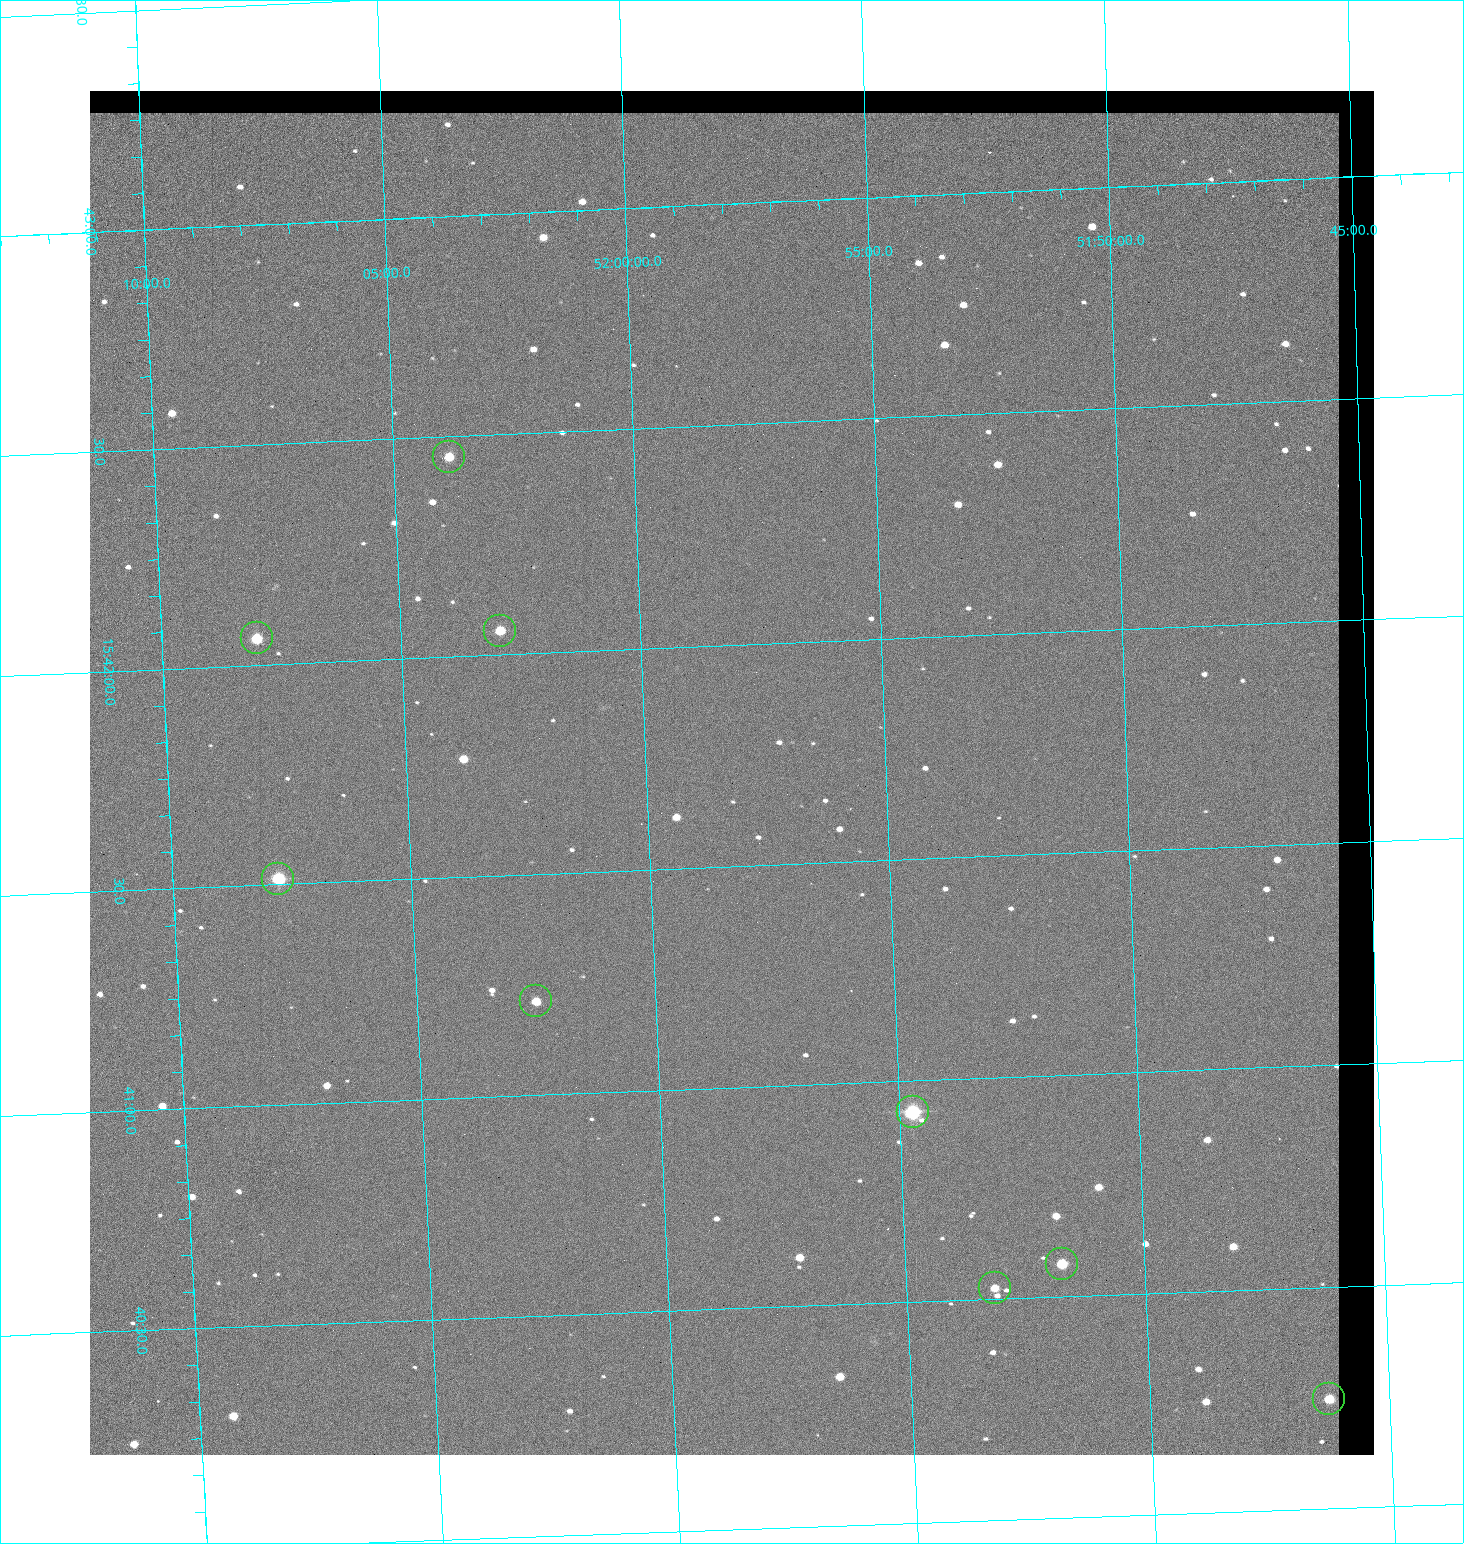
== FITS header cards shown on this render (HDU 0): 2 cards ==
NAXIS1  =                 1284 / length of data axis 1
NAXIS2  =                 1364 / length of data axis 2

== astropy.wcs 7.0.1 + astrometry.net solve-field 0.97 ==
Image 1284 x 1364 px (HDU 0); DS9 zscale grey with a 90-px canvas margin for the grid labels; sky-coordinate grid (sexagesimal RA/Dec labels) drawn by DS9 from the SOLVED WCS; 9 Tycho-2 reference stars matched to detected sources circled (green)
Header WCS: RA---TAN/DEC--TAN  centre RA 15:41:43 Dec +51:58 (235.43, +51.97 deg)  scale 1.26 arcsec/px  FOV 26.9' x 28.5'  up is +92 deg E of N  parity flipped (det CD > 0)
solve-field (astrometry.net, Tycho-2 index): VERIFIED the header's WCS against the Tycho-2 star catalogue (9 matches, 0 conflicts) and refined it, rather than solving blind
Solved WCS: RA---TAN-SIP/DEC--TAN-SIP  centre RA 15:41:43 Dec +51:58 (235.43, +51.97 deg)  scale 1.25 arcsec/px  FOV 26.8' x 28.5'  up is +92 deg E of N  parity flipped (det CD > 0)
The solver's refit moves the header's centre by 0.5 arcsec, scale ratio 0.9969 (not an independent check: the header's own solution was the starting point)
Tycho-2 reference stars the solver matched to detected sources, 9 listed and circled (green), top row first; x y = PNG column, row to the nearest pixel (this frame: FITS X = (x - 90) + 1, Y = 1364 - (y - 91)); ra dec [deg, ICRS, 3 dp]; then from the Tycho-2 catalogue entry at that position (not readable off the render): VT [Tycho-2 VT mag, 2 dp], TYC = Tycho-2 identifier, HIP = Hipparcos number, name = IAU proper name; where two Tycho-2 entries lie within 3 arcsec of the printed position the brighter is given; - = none
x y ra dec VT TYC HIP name
449 457 235.614 +52.064 11.61 3489-1132-1 - -
500 631 235.514 +52.049 11.19 3489-1407-1 - -
257 638 235.515 +52.133 11.12 3489-1380-1 - -
278 879 235.378 +52.130 9.31 3489-1322-1 76850 -
536 1001 235.303 +52.042 11.52 3489-958-1 - -
913 1112 235.232 +51.912 9.59 3489-824-1 - -
1062 1264 235.143 +51.862 10.97 3489-1016-1 - -
995 1288 235.131 +51.886 12.29 3489-908-1 - -
1329 1399 235.062 +51.771 11.53 3489-1453-1 - -